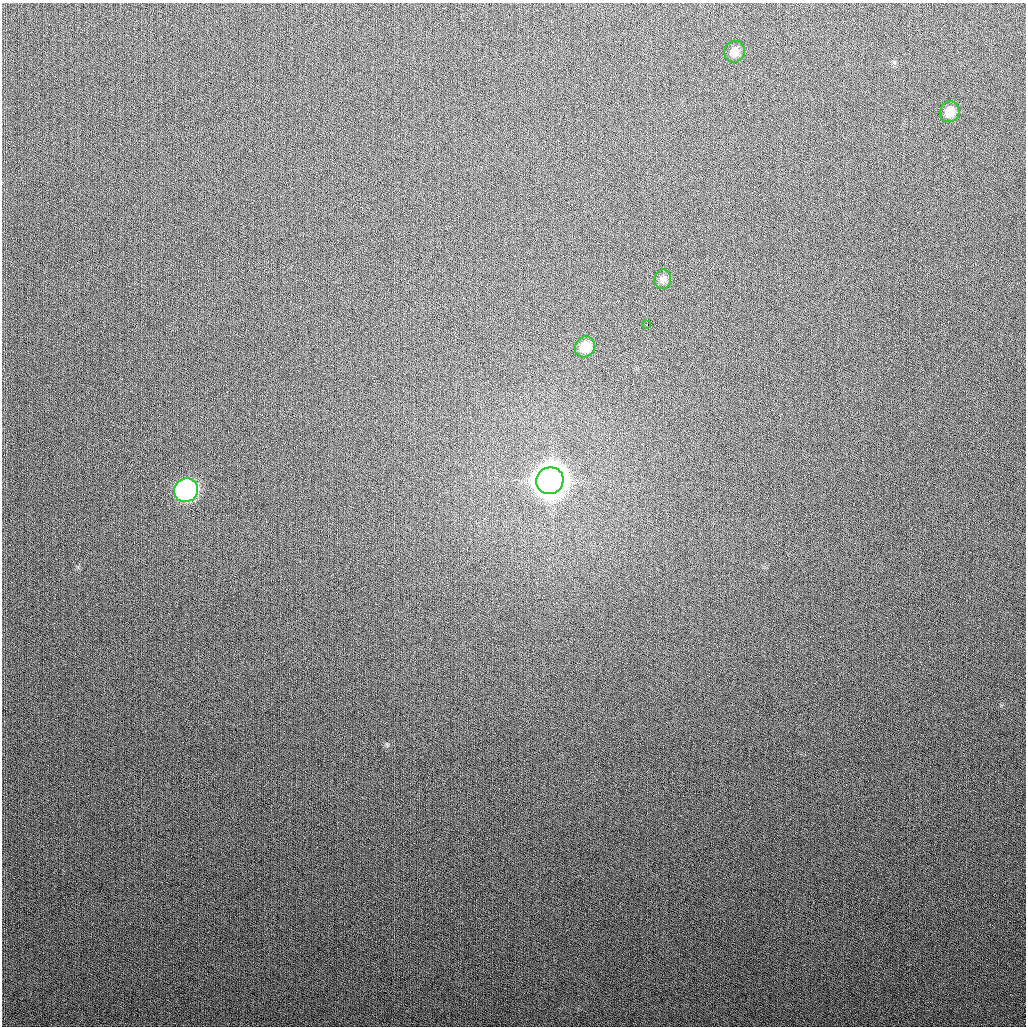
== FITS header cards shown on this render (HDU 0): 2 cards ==
NAXIS1  =                 1024
NAXIS2  =                 1024

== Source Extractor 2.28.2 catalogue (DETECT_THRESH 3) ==
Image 1024 x 1024 px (HDU 0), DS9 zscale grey, 1 PNG px = 1 image px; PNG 1028 x 1028 px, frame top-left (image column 1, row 1024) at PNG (2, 3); each listed source drawn as its Kron ellipse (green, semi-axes under 4 px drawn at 4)
Background 285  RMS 11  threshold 34.2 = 3 sigma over >= 5 px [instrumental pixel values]
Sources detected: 7; all 7 listed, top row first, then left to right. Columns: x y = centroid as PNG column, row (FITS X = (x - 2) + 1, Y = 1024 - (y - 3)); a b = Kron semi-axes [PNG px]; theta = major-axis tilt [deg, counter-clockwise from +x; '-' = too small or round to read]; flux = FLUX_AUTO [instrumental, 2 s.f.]
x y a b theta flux
735 52 11 10 - 6.7e+03
950 112 10 9 - 1.1e+04
663 279 10 8 79 4.0e+03
647 324 3 3 - 1.6e+03
585 347 11 9 55 1.3e+04
550 481 14 13 - 1.9e+06
186 490 12 11 - 2.1e+05